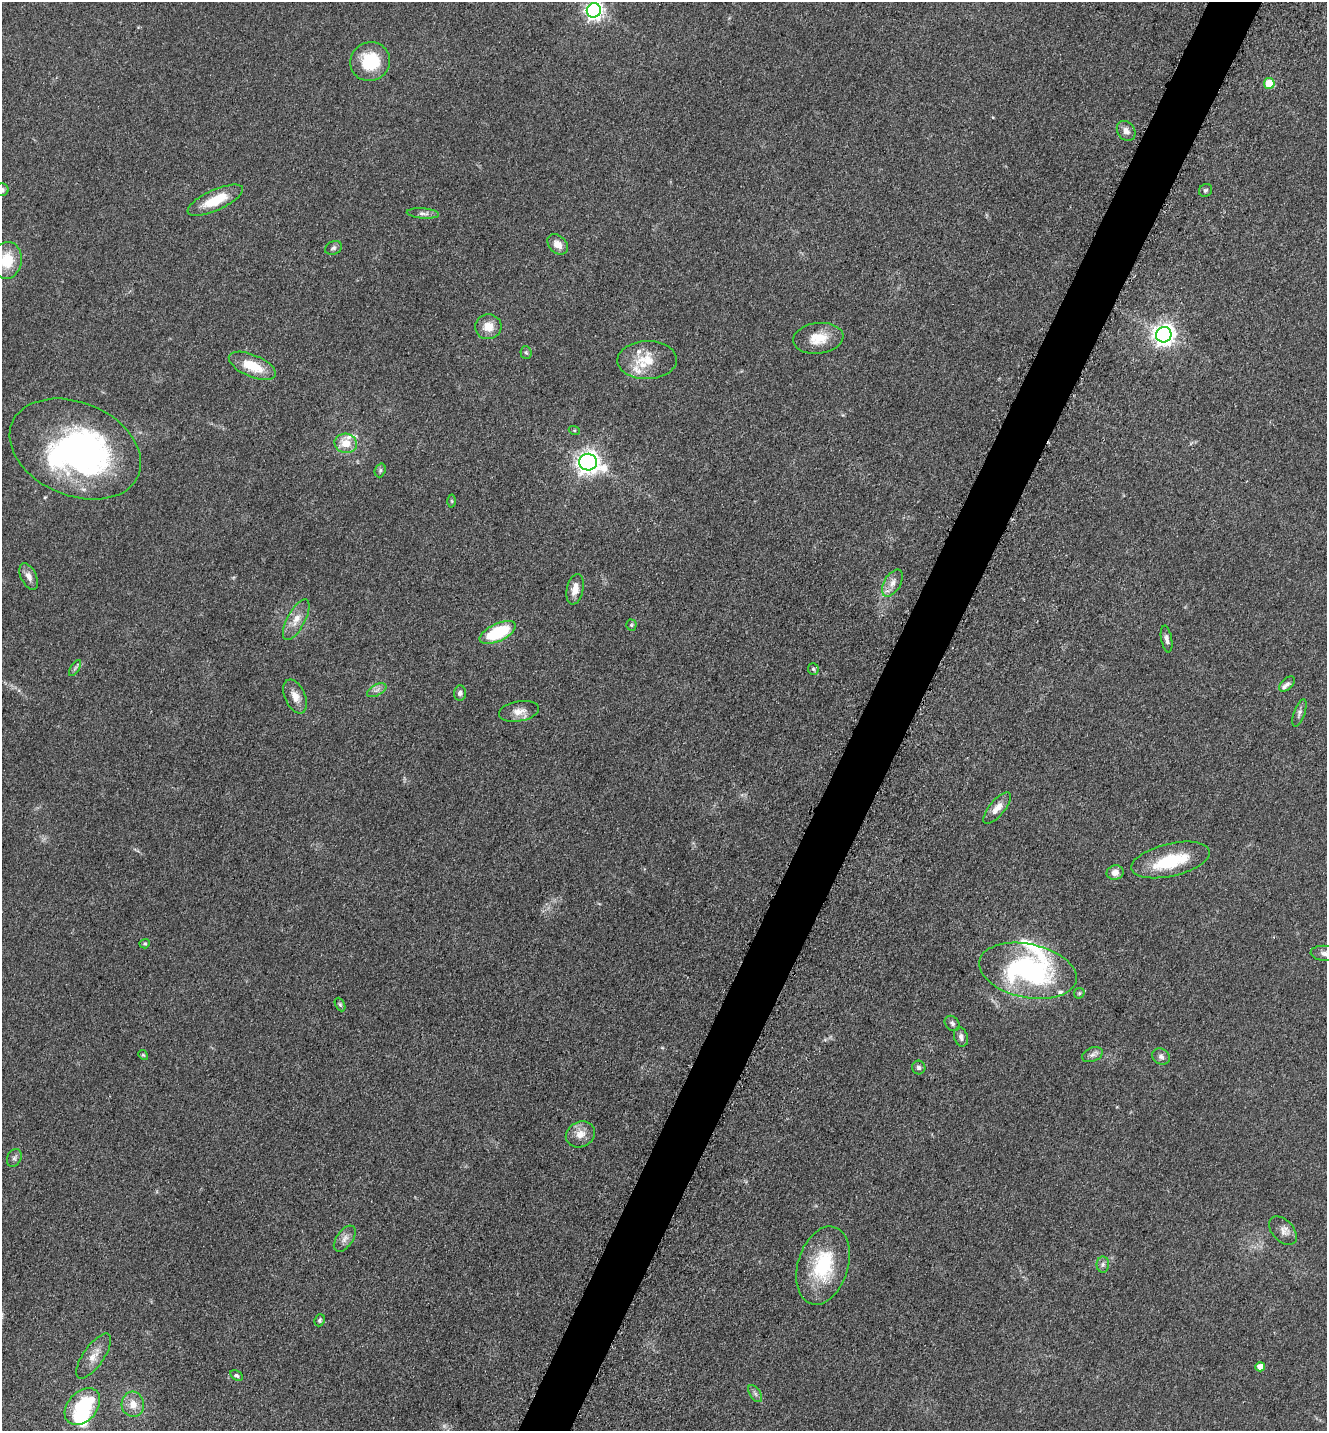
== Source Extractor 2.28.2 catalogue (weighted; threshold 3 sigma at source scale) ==
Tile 10 of 4 x 4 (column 2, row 3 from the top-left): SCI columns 1623-2947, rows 1471-2899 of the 5806 x 5775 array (HDU 1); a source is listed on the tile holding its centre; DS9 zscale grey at full resolution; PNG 1329 x 1433 px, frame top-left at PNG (2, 2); each listed source drawn as its Kron ellipse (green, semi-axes under 4 px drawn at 4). Shown black and unused: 4% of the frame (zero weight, under 3 of 5 exposures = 4% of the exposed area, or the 3 px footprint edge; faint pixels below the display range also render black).
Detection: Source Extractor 2.28.2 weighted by HDU 2 'WHT'; one run over the whole footprint, this tile lists its part. Background 0.0636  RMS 0.006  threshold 0.0272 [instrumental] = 3 sigma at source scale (4.5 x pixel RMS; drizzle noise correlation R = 1.50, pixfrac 1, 0.05/0.05 arcsec/px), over >= 5 px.
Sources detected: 76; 1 too faint to see at this stretch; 3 inside a brighter object's white glare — neither listed nor drawn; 7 inside a brighter listed object's ellipse — not listed separately; the other 65 listed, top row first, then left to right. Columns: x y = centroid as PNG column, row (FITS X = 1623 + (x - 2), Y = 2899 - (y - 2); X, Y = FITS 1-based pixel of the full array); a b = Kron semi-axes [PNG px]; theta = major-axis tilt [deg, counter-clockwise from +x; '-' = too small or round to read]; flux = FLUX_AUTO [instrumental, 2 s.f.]
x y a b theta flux
594 10 7 7 - 250
370 62 20 19 - 27
1269 83 5 5 - 19
1126 131 11 8 -52 3.2
2 190 7 6 - 1.8
1206 190 7 6 - 1.3
215 200 30 10 24 16
423 213 16 5 -4 2.5
558 244 12 8 -44 5.8
333 248 9 6 23 1.7
7 260 18 15 81 17
488 327 13 12 - 8.1
1164 335 8 7 - 390
818 338 25 15 6 13
526 353 6 5 - 1.1
647 360 30 19 2 17
252 366 25 11 -23 17
574 430 5 3 - 0.65
346 443 11 9 -14 9.3
75 449 68 46 -23 190
588 462 9 8 - 430
380 470 7 5 70 1.1
452 501 6 4 -89 0.84
29 576 14 8 -64 3.9
892 583 15 8 59 4.4
575 589 15 8 79 6
296 620 22 9 62 7
631 625 5 5 - 0.84
498 633 19 9 25 34
1167 639 13 5 -80 2.6
75 668 9 3 58 1.1
813 669 6 5 - 1
1287 684 9 5 42 1.9
377 690 10 5 27 2.2
460 693 7 6 - 2.1
295 696 18 10 -66 5.7
519 711 20 10 10 5.9
1299 713 14 5 71 2.1
997 808 19 7 49 5.9
1171 860 40 16 13 30
1115 872 8 7 - 3.9
145 944 5 4 - 0.83
1325 953 14 7 -5 3.4
1028 971 49 27 -12 120
1079 993 6 5 - 0.94
340 1004 7 4 -63 0.99
952 1023 8 6 -45 1.8
961 1037 10 6 -71 2.3
143 1055 5 4 - 0.73
1092 1055 11 7 23 2.4
1161 1056 9 7 -34 2.1
919 1067 7 6 - 1.5
580 1134 15 12 25 6.8
14 1158 9 7 67 1.8
1283 1231 17 10 -47 4.3
345 1239 15 8 54 3.6
1103 1264 8 6 89 1.8
823 1265 40 25 73 39
320 1320 6 5 - 1.1
94 1356 26 10 55 7.3
1260 1367 5 4 - 5.3
236 1375 7 4 -29 1.1
755 1394 9 5 -57 1.7
133 1404 12 11 - 6.8
82 1407 21 14 48 34
Isophote crosses this tile's border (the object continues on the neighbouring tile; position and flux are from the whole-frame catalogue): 5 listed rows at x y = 594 10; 2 190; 7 260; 75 449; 1325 953